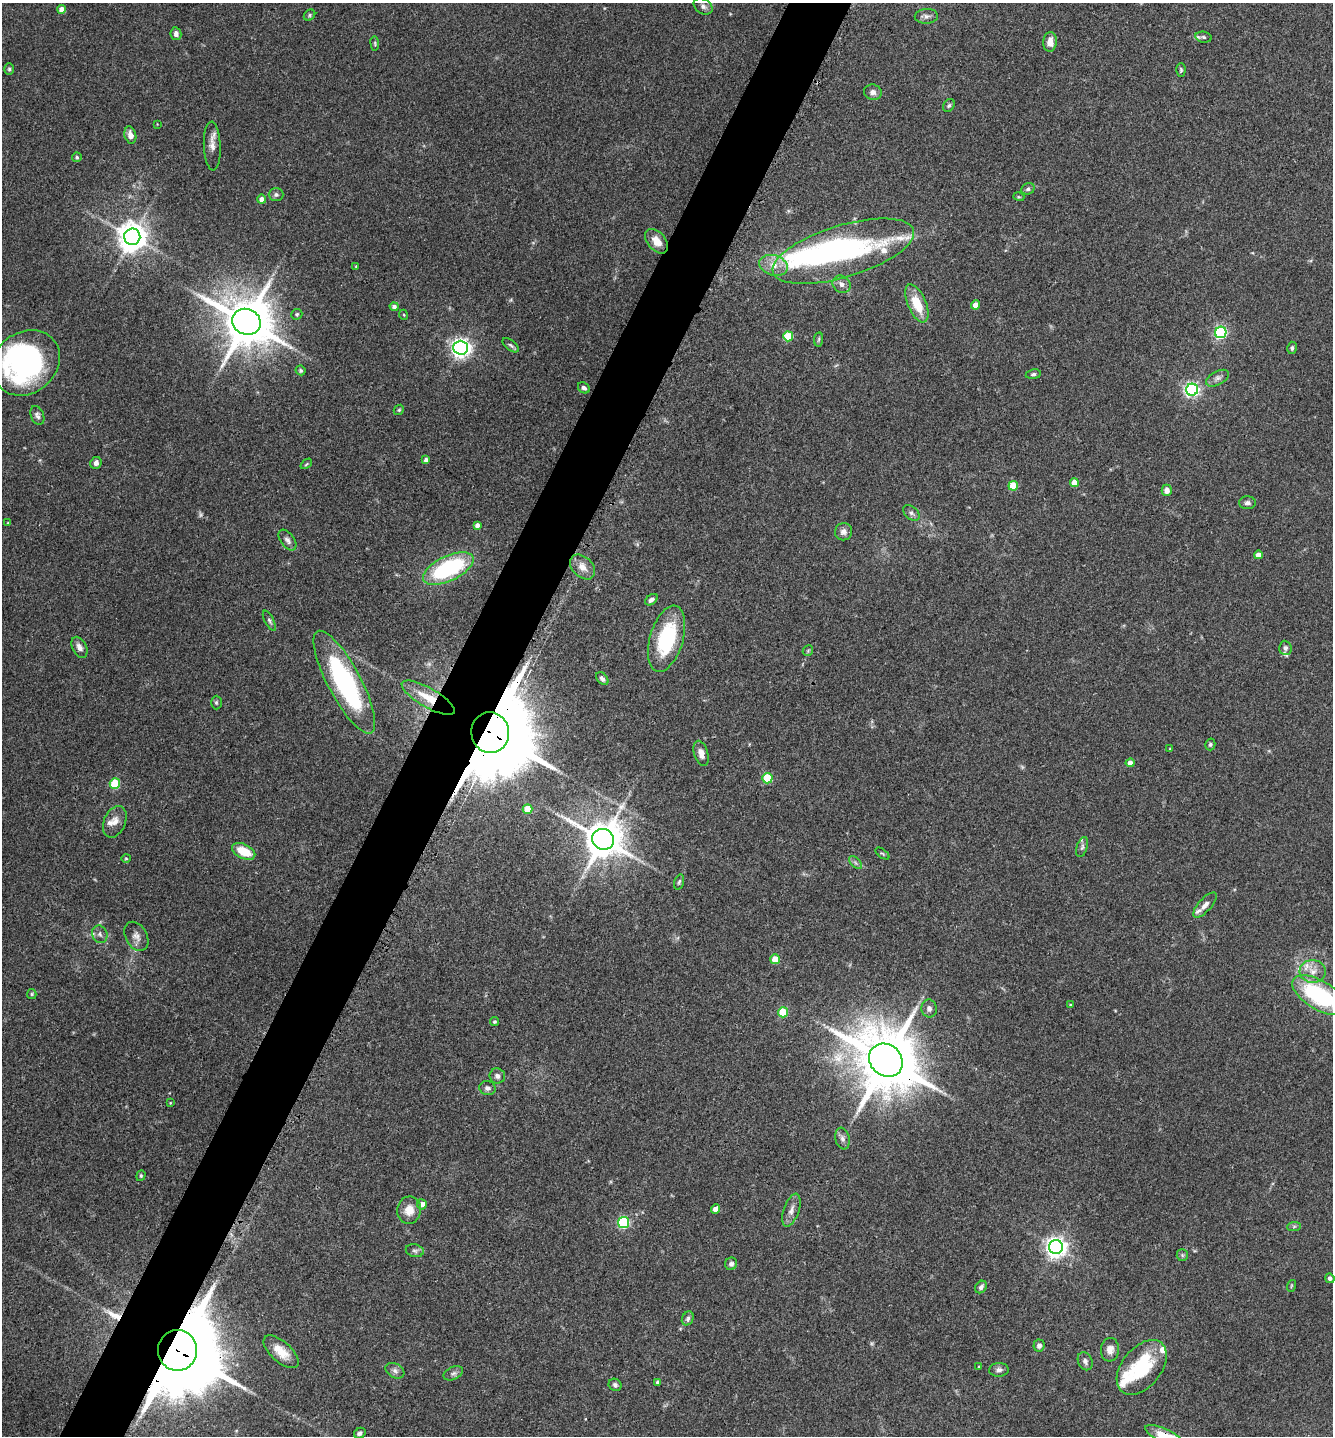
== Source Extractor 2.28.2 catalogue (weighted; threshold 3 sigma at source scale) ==
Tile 7 of 4 x 4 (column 3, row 2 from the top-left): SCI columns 2825-4155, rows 2897-4330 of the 5793 x 5786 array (HDU 1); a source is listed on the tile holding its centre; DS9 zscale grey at full resolution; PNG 1335 x 1438 px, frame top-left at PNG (2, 3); each listed source drawn as its Kron ellipse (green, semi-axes under 4 px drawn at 4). Shown black and unused: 5% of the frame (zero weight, under 3 of 4 exposures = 2% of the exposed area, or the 3 px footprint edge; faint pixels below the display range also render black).
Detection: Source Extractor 2.28.2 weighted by HDU 2 'WHT'; one run over the whole footprint, this tile lists its part. Background 0.0752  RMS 0.0058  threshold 0.026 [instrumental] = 3 sigma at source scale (4.5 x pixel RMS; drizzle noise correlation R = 1.50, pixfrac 1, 0.05/0.05 arcsec/px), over >= 5 px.
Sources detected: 149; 4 too faint to see at this stretch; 5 inside a brighter object's white glare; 1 long thin detection or spike segment (spike, bleed or trail) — neither listed nor drawn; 7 inside a brighter listed object's ellipse — not listed separately; the other 132 listed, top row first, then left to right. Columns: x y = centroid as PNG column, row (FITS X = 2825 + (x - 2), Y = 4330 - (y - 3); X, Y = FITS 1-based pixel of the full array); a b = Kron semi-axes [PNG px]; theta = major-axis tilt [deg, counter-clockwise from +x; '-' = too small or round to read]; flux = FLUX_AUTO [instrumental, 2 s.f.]
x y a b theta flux
703 6 10 7 -33 2.2
62 9 4 4 - 5.8
310 15 6 5 - 0.89
926 16 11 7 3 2.3
176 34 6 5 - 2.7
1204 37 8 5 -9 1.4
1050 42 10 7 86 5.3
375 44 7 4 -84 0.83
9 69 6 5 - 0.93
1181 70 7 4 88 0.89
873 92 9 7 -15 2.7
949 105 7 5 55 1.2
157 124 3 2 - 0.35
130 135 9 6 -77 4.2
212 146 24 8 -87 5
77 157 5 4 - 0.99
1028 189 7 5 31 1.4
276 194 7 6 - 1.6
1019 197 5 3 - 0.56
262 199 4 4 - 3.3
132 237 8 8 - 860
657 241 14 9 -50 6.9
843 251 73 26 17 98
773 265 14 10 -17 7.1
356 266 3 3 - 0.43
841 284 9 8 - 2.7
917 303 20 9 -67 15
976 305 4 4 - 5.8
394 307 4 4 - 1.7
297 314 5 5 - 0.96
404 315 5 3 - 0.5
246 322 14 13 - 3100
1221 332 6 5 - 94
788 336 5 5 - 27
819 339 7 4 83 0.89
510 345 9 5 -38 1.3
461 348 7 7 - 290
1292 348 6 5 - 1.2
26 363 36 30 39 120
300 370 5 4 - 0.95
1033 374 7 4 8 1.3
1218 378 12 6 29 2.5
584 388 6 5 - 1.9
1192 390 6 6 - 150
399 410 5 4 - 0.74
37 415 10 6 -69 2
426 460 4 4 - 2
96 463 6 5 - 2.2
306 464 6 3 37 0.65
1074 482 4 4 - 9
1013 486 5 5 - 20
1167 490 5 5 - 3.9
1247 503 8 6 0 2
911 513 9 6 -41 1.8
8 523 4 3 - 0.59
477 525 4 4 - 2.3
843 532 9 8 - 2.9
287 540 12 7 -54 2.3
1258 555 4 4 - 5.2
582 567 14 10 -44 5.6
448 568 27 12 25 63
651 600 7 4 38 2
269 621 11 4 -62 1.4
667 639 34 16 74 45
79 647 11 7 -63 3.1
1285 648 7 6 - 1.7
808 651 5 5 - 0.76
602 679 7 5 -49 1.8
344 682 57 16 -62 88
428 698 30 9 -30 13
216 702 7 5 90 1.1
490 733 20 19 - 11000
1210 744 6 5 - 0.95
1170 748 4 3 - 0.5
701 753 13 7 -74 4.1
1130 763 4 4 - 4.3
767 778 5 5 - 28
115 784 5 5 - 33
528 809 5 4 - 12
115 822 16 11 67 5.3
603 839 11 10 - 1800
1082 847 10 5 72 1.6
244 851 12 7 -26 12
882 853 8 4 -38 0.79
126 858 4 4 - 0.65
855 863 8 4 -45 1.4
679 882 8 4 73 1.1
1205 905 16 6 48 3.7
100 934 9 7 -66 2.3
136 936 15 10 -61 4
775 959 5 5 - 11
1313 971 13 11 -4 6
32 994 5 4 - 0.72
1319 995 30 14 -31 65
1070 1005 3 3 - 0.53
929 1008 9 7 -85 2.4
783 1012 5 5 - 25
494 1022 4 4 - 0.94
886 1060 18 15 -42 5000
497 1076 8 7 - 2.2
487 1088 8 7 - 2.2
170 1103 3 2 - 0.38
842 1139 11 7 -78 2.4
141 1176 5 4 - 0.79
422 1204 5 5 - 4
716 1209 4 4 - 4.4
409 1210 14 12 79 6.8
791 1210 17 7 71 3.7
624 1222 5 5 - 65
1294 1226 7 4 1 1.1
1056 1247 7 7 - 380
415 1251 9 6 -13 1.6
1182 1255 6 5 - 1.1
731 1264 6 6 - 1.8
1330 1278 5 4 - 1.7
1291 1286 6 3 72 0.63
981 1287 7 5 52 1.8
688 1318 7 5 61 1.5
1039 1345 6 5 - 2
177 1350 20 19 - 11000
1110 1350 12 9 84 4.1
281 1352 21 10 -42 9.2
1085 1361 9 7 -66 2.2
979 1367 4 4 - 0.62
1142 1367 31 19 51 36
999 1370 10 7 3 2.1
395 1371 10 7 -30 2.2
453 1373 10 6 25 1.8
658 1382 4 3 - 1.3
615 1385 7 6 - 1.6
360 1433 6 5 - 1.8
1164 1435 20 7 -24 8.7
Overlapping masked pixels (flux is a lower limit): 5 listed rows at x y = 428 698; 490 733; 886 1060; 177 1350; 1164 1435
Isophote crosses this tile's border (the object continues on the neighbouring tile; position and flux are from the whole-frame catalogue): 3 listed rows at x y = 26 363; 1319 995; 1164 1435